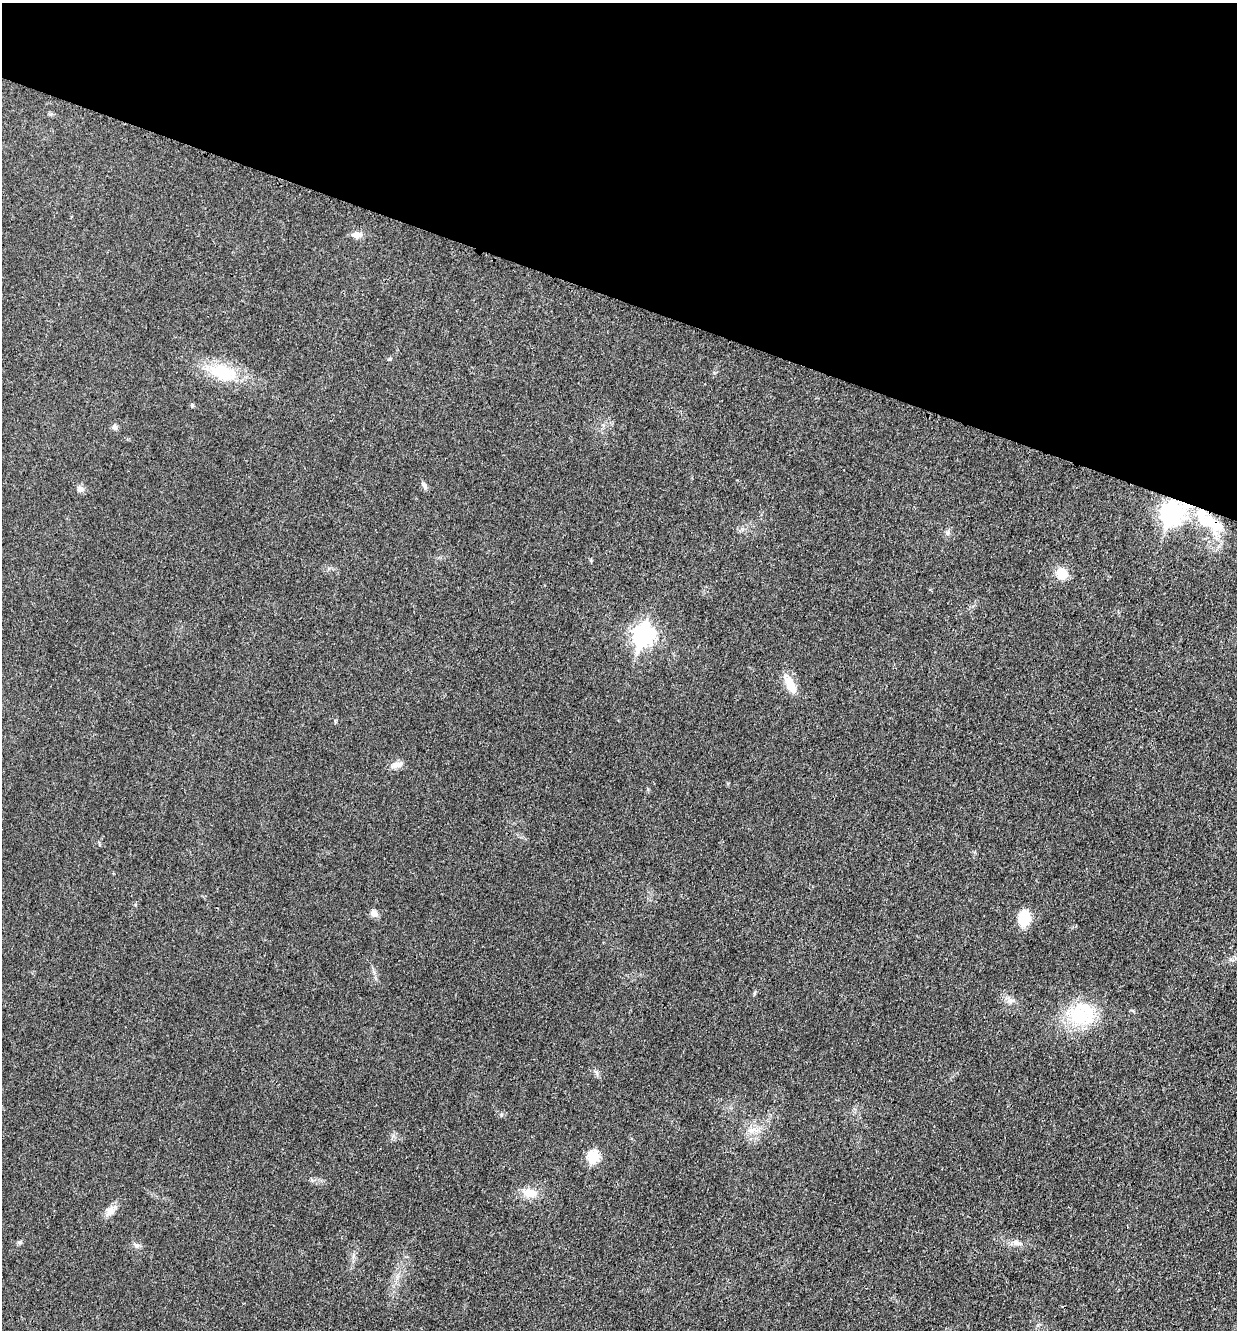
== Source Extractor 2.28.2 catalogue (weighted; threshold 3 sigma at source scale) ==
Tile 2 of 4 x 4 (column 2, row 1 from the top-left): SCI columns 1508-2742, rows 3997-5324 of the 5351 x 5330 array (HDU 1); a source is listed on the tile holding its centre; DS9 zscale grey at full resolution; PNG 1239 x 1332 px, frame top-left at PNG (2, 3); no overlay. Shown black and unused: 22% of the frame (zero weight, under 3 of 4 exposures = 1% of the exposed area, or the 3 px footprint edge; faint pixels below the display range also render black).
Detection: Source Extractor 2.28.2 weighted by HDU 2 'WHT'; one run over the whole footprint, this tile lists its part. Background 0.0553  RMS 0.0054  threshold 0.0241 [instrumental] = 3 sigma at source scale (4.5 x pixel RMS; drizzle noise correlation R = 1.50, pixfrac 1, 0.05/0.05 arcsec/px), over >= 5 px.
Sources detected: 28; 3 inside a brighter object's white glare — not listed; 1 inside a brighter listed object's ellipse — not listed separately; the other 24 listed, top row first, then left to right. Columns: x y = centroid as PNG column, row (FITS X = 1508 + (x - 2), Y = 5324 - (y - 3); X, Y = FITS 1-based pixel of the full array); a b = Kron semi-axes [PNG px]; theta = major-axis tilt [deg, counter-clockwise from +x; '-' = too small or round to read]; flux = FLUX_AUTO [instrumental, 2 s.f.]
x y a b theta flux
357 234 12 8 -3 3.6
390 359 6 4 2 0.88
223 372 41 19 -17 25
192 405 5 4 - 0.91
115 427 8 6 -47 1.6
424 485 11 5 -63 1.6
80 489 10 8 -9 2.2
1171 514 9 8 - 240
1210 522 44 18 -37 24
948 532 7 4 72 1.1
1062 573 12 11 - 9.7
643 635 10 8 71 240
790 684 27 10 -61 8.9
397 764 16 8 8 3.6
374 913 9 8 - 2.7
1024 918 15 11 81 14
1078 1016 34 23 -32 28
752 1130 15 5 8 3.5
593 1157 6 6 - 35
530 1193 21 11 -13 7.6
109 1211 16 9 62 3.9
19 1242 6 4 -17 0.8
1016 1243 9 8 - 2.4
136 1245 8 4 -37 1.2
Overlapping masked pixels (flux is a lower limit): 2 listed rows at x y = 1171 514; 1210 522
Unlisted compact peaks at least as high as the median listed source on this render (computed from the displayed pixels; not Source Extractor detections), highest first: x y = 501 1115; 99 843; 597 1073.